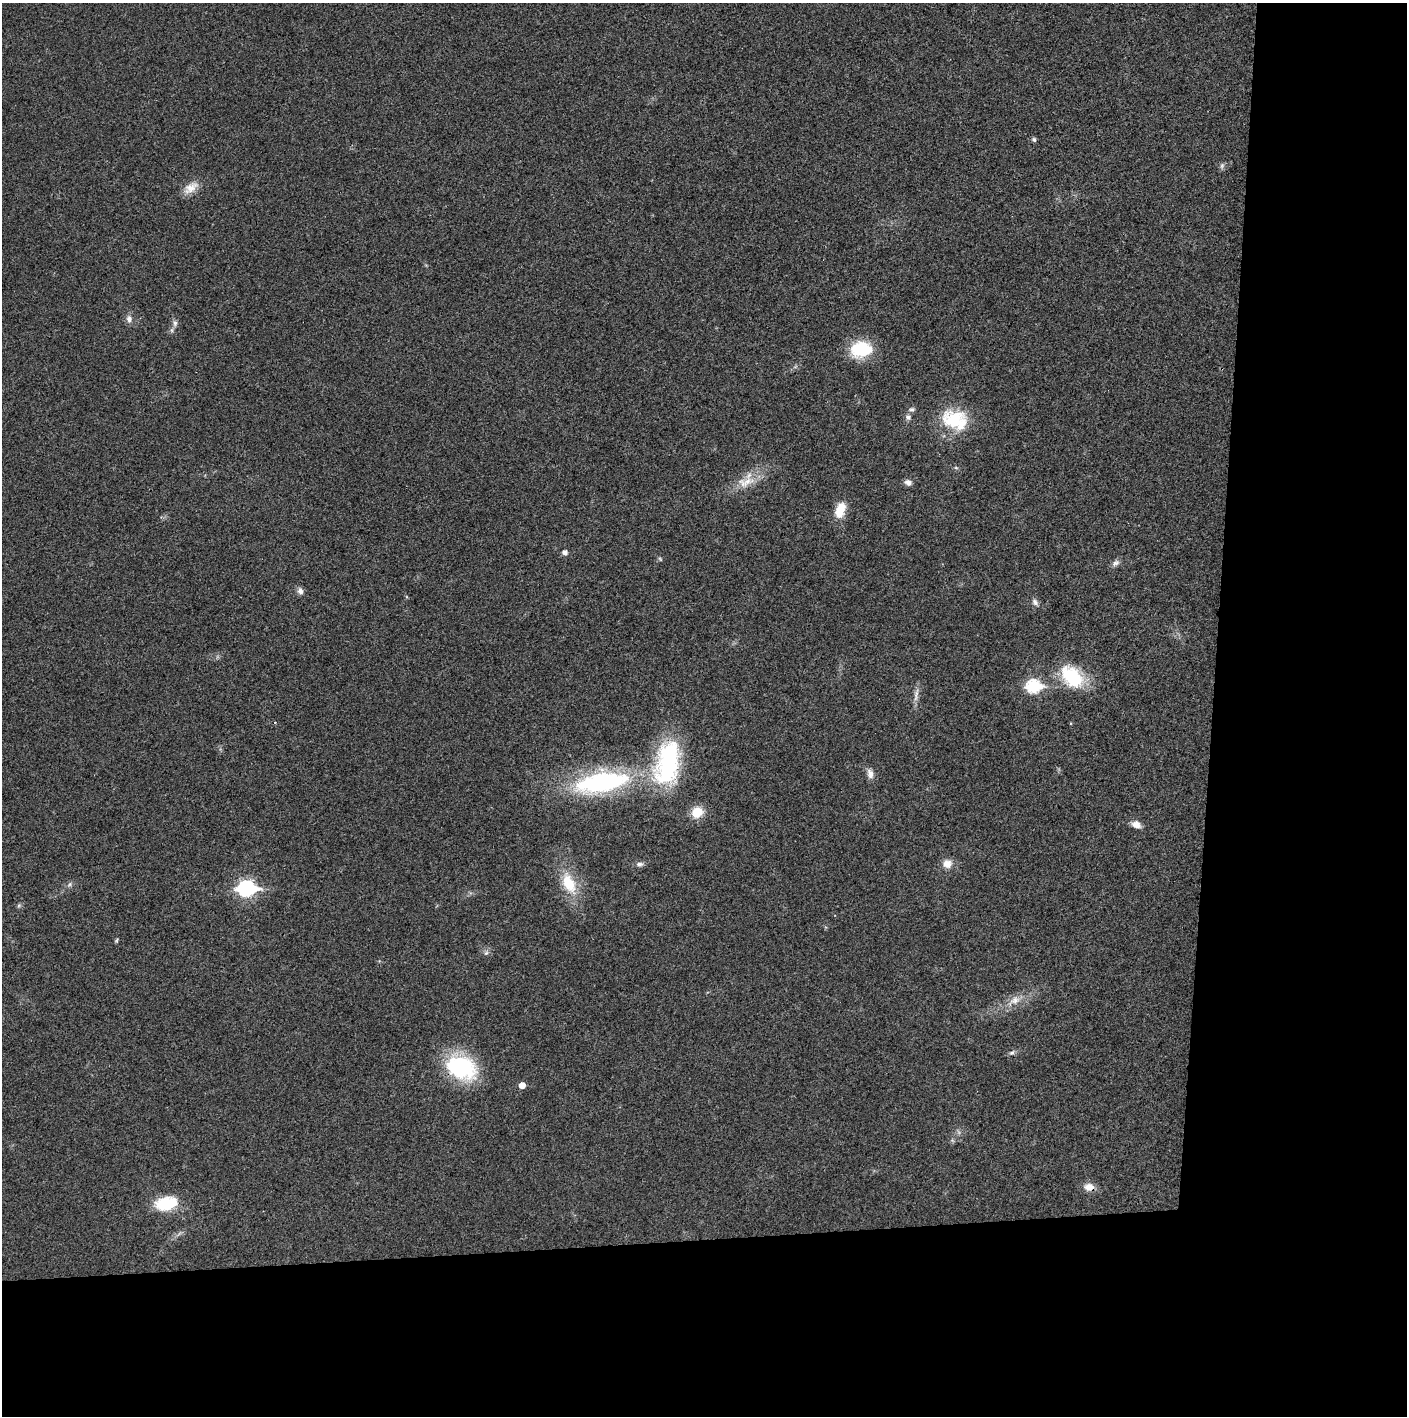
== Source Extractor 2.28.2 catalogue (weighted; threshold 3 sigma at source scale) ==
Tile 9 of 3 x 3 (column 3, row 3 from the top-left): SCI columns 2816-4220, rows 1-1414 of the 4221 x 4243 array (HDU 1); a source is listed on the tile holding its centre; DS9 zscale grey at full resolution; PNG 1409 x 1418 px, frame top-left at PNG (2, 3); no overlay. Shown black and unused: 24% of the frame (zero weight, under 3 of 4 exposures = <1% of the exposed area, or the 3 px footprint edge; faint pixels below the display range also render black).
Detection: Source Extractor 2.28.2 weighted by HDU 2 'WHT'; one run over the whole footprint, this tile lists its part. Background 0.0193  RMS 0.005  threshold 0.0225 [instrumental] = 3 sigma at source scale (4.5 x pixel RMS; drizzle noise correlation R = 1.50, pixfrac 1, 0.05/0.05 arcsec/px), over >= 5 px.
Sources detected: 46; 4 too faint to see at this stretch — not listed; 1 inside a brighter listed object's ellipse — not listed separately; the other 41 listed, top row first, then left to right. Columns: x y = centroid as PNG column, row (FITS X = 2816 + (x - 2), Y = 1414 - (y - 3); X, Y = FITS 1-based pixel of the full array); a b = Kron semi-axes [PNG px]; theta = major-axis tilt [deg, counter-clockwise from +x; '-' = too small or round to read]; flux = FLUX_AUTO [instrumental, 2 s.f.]
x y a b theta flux
1034 139 5 5 - 1.1
1222 166 10 6 78 1.3
191 188 23 11 35 6.7
129 319 12 8 -80 2.8
175 323 10 7 -86 2.1
861 349 23 17 9 27
795 367 7 4 19 0.95
912 409 9 6 1 1.6
908 417 8 8 - 1.9
955 420 35 26 -19 27
956 468 6 4 -2 0.72
746 482 29 16 16 12
908 482 9 7 -19 2.3
840 510 19 11 70 10
565 552 5 5 - 2.5
660 559 7 4 -62 0.82
1115 563 12 8 43 2.2
300 591 10 7 -78 2.2
1035 602 11 7 -56 2.1
1072 677 30 20 -38 31
1034 686 8 7 - 68
916 695 23 6 81 3.4
667 763 57 30 79 68
870 774 14 8 -81 3.5
602 782 63 23 10 87
697 812 13 12 - 10
1136 825 13 8 -24 3.8
640 864 11 7 8 2
947 864 11 10 - 5.3
569 883 28 15 -66 19
70 884 10 6 45 1.6
246 888 9 7 3 130
19 905 7 5 54 0.95
116 940 6 4 65 0.7
486 953 9 7 57 1.7
1015 1000 27 12 30 9.2
1012 1053 10 6 30 1.5
461 1067 31 23 -29 57
522 1085 5 5 - 5
1089 1187 13 10 -8 5
166 1203 28 16 11 19
Overlapping masked pixels (flux is a lower limit): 2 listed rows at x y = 461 1067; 1089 1187